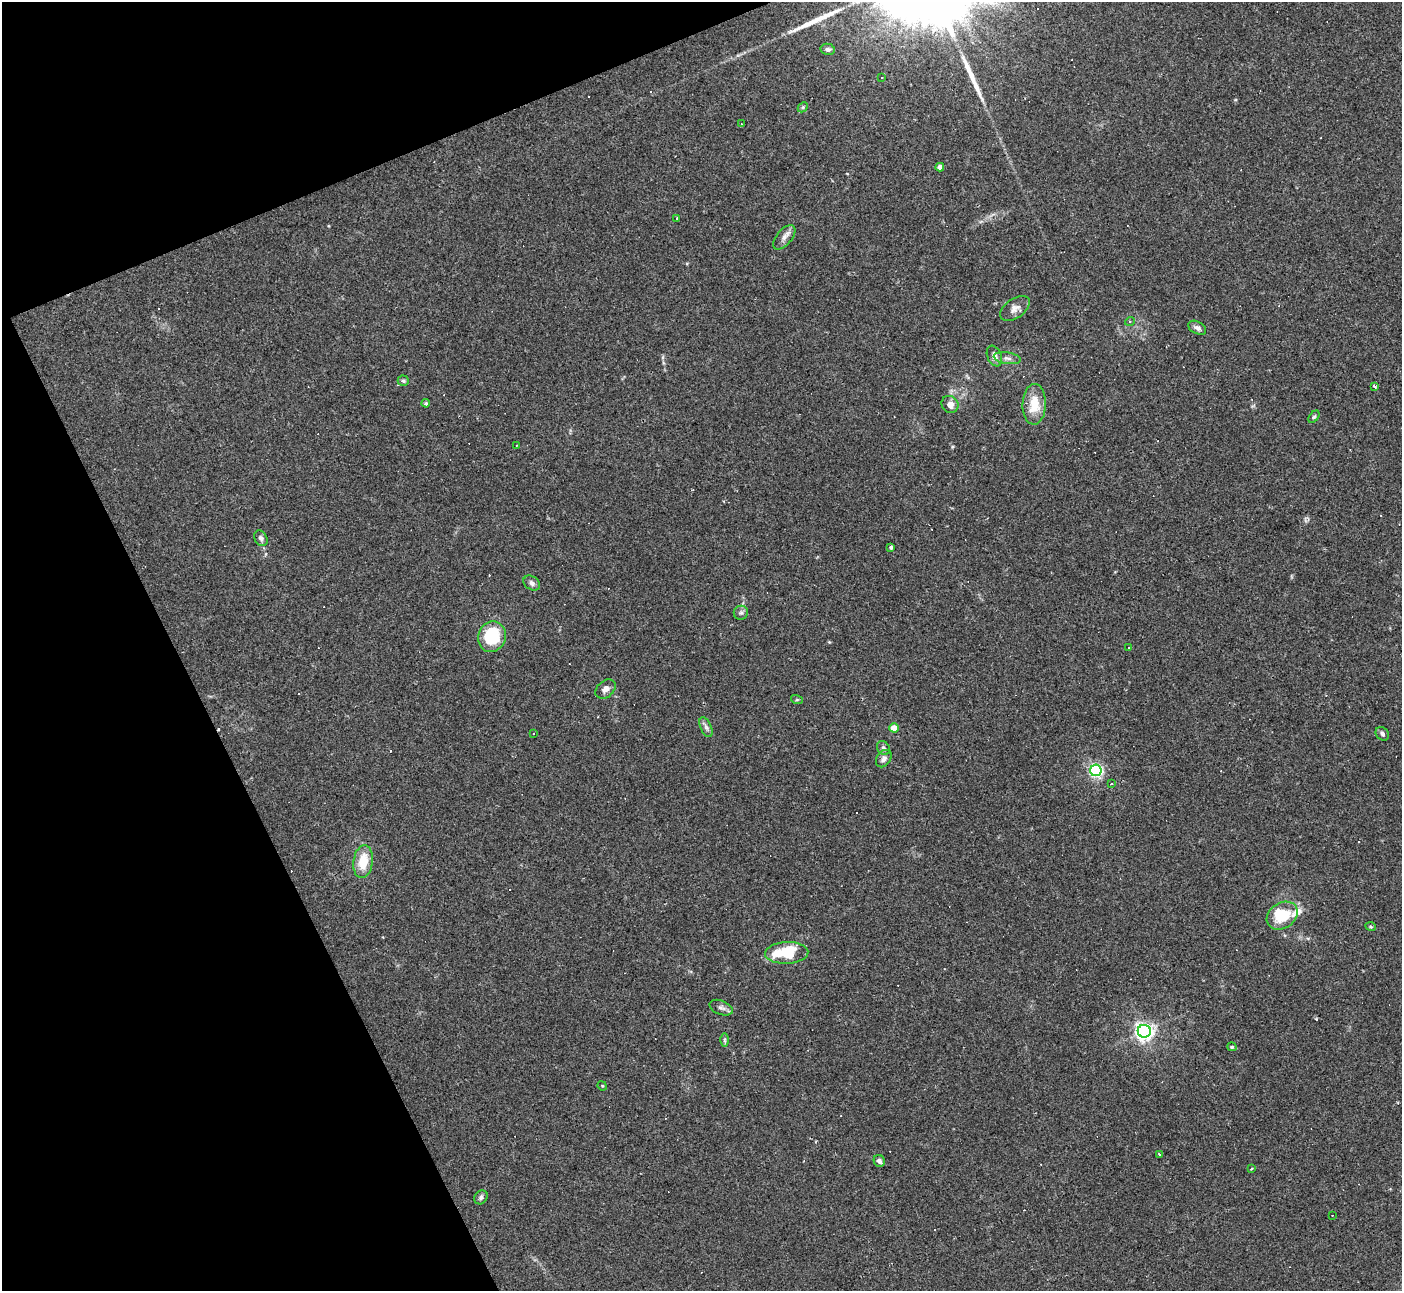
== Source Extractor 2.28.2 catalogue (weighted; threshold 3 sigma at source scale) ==
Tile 5 of 4 x 4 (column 1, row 2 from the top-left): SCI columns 8-1407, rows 2863-4151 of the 5609 x 5597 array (HDU 1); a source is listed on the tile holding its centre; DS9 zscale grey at full resolution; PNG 1404 x 1293 px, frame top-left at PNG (2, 2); each listed source drawn as its Kron ellipse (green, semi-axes under 4 px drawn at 4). Shown black and unused: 20% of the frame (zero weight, under 2 of 3 exposures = <1% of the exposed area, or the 3 px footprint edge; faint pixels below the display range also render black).
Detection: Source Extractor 2.28.2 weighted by HDU 2 'WHT'; one run over the whole footprint, this tile lists its part. Background 0.0523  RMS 0.0053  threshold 0.0239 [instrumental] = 3 sigma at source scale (4.5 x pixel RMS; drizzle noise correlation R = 1.50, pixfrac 1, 0.05/0.05 arcsec/px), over >= 5 px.
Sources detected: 70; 17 cosmic-ray / hot-pixel residue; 2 long thin detections or spike segments (spike, bleed or trail) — neither listed nor drawn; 2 inside a brighter listed object's ellipse — not listed separately; the other 49 listed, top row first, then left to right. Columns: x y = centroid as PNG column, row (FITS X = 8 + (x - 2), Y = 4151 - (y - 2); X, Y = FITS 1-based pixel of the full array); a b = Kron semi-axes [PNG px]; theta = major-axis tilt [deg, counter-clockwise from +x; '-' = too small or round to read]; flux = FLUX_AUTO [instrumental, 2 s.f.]
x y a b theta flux
828 49 7 5 -13 1.3
882 77 2 2 - 0.46
803 107 6 4 46 0.73
741 124 4 2 - 0.38
940 167 4 4 - 3.9
677 218 3 2 - 0.63
784 237 14 7 50 2.8
1015 308 17 9 35 3.6
1130 321 5 3 - 0.49
1197 328 10 6 -29 2
994 356 11 7 -67 3
1007 358 14 5 -9 2.3
403 381 6 5 - 0.93
1374 386 4 3 - 1.4
426 403 4 4 - 1.2
950 404 9 8 - 3.3
1034 404 20 11 88 12
1314 417 7 4 53 0.87
516 445 3 2 - 0.35
261 538 8 6 -61 1.7
891 547 3 3 - 1.2
532 583 9 6 -35 2
741 613 7 7 - 1.4
492 637 15 13 70 28
1129 648 3 2 - 0.86
605 689 11 8 41 2.9
797 700 6 4 -18 0.59
706 727 10 5 -65 1.7
894 728 4 4 - 11
533 734 3 3 - 1.2
1382 734 7 6 - 1.4
883 748 7 6 - 1.2
884 759 9 7 53 2.3
1096 770 6 5 - 100
1111 784 3 2 - 0.72
363 861 17 9 83 12
1282 916 16 13 33 16
1371 927 5 3 - 0.48
787 953 21 11 3 24
721 1008 12 7 -22 2.1
1144 1031 6 6 - 240
724 1040 6 4 89 0.85
1232 1047 4 4 - 0.88
602 1086 5 4 - 0.54
1159 1155 3 3 - 1.3
879 1161 6 5 - 1.8
1252 1169 3 3 - 1.1
481 1197 7 6 - 1.5
1332 1215 3 2 - 0.51